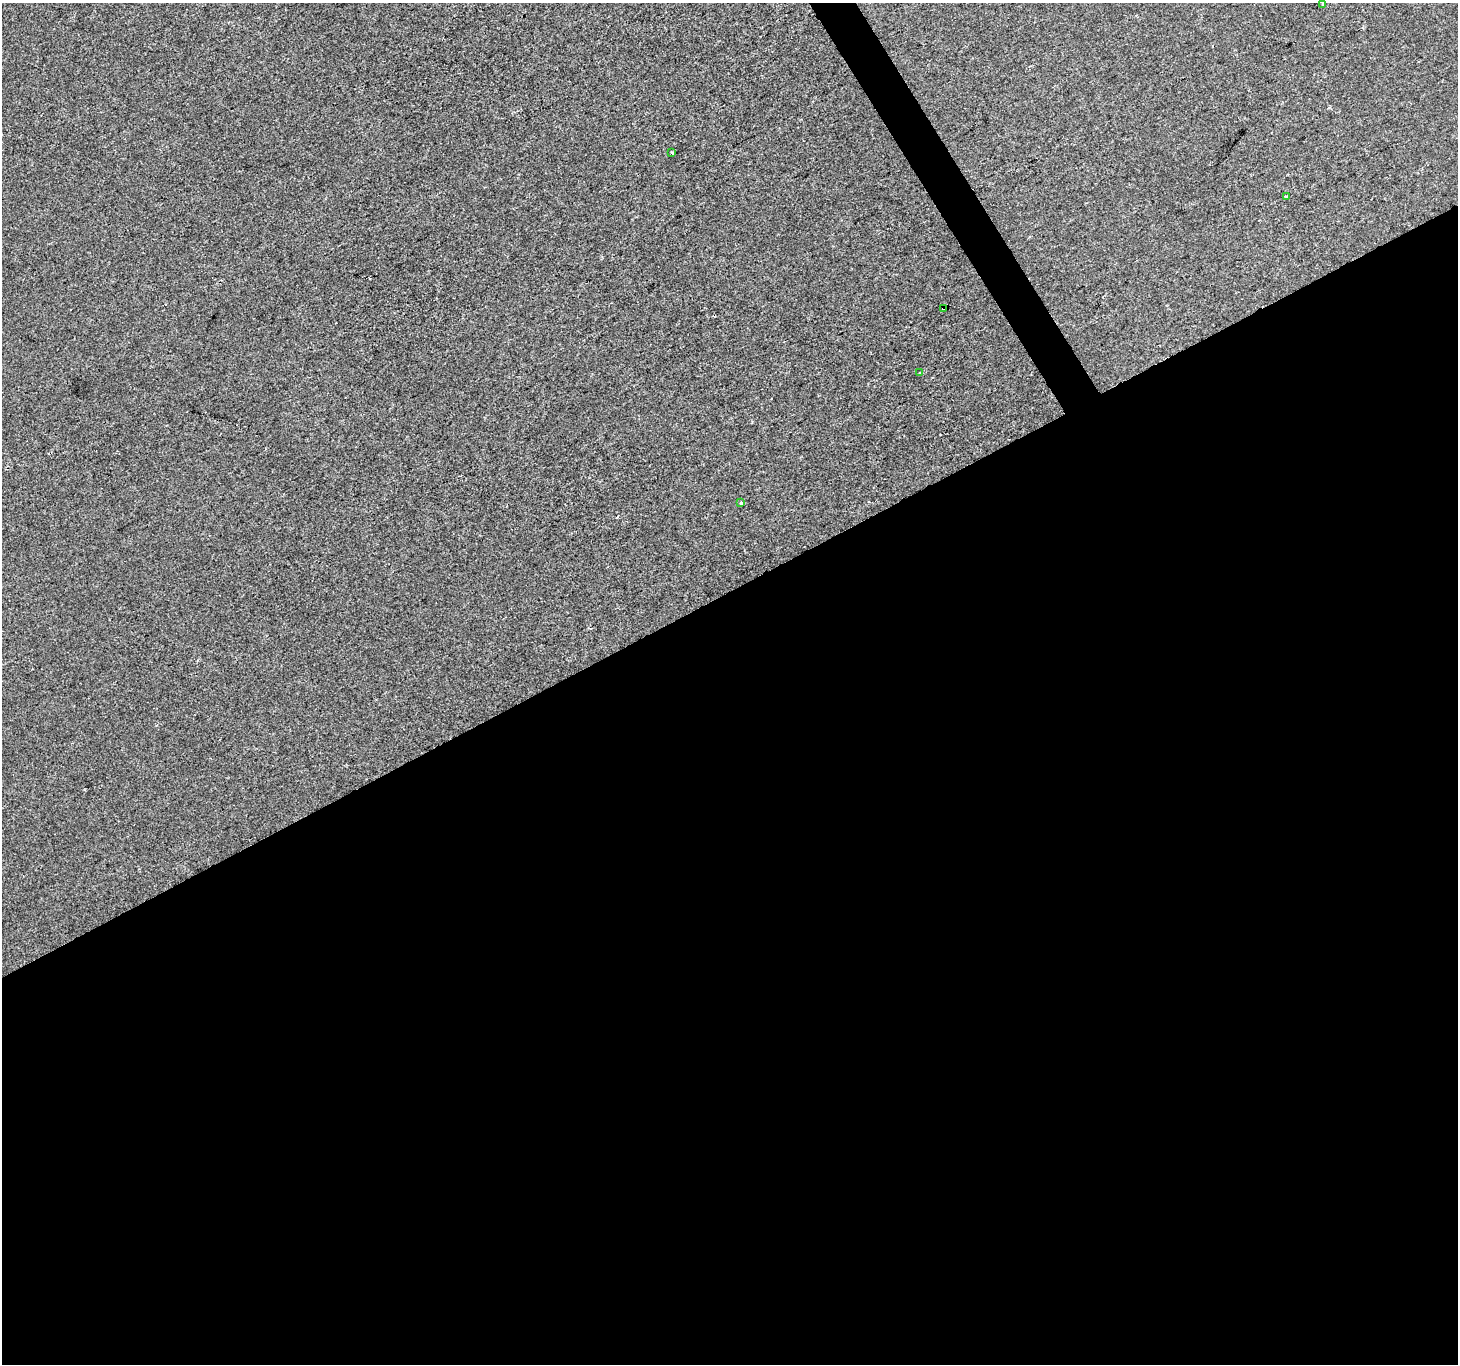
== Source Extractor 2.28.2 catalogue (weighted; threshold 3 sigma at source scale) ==
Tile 15 of 4 x 4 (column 3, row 4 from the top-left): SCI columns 2917-4372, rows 169-1530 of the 5829 x 5724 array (HDU 1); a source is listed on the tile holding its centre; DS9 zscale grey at full resolution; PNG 1460 x 1366 px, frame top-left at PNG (2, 3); each listed source drawn as its Kron ellipse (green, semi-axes under 4 px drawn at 4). Shown black and unused: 58% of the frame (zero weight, under 2 of 3 exposures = <1% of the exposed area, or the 3 px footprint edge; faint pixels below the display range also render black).
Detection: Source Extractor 2.28.2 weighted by HDU 2 'WHT'; one run over the whole footprint, this tile lists its part. Background -5.90e-04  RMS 0.0042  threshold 0.0187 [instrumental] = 3 sigma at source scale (4.5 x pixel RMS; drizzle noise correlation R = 1.50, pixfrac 1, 0.0396/0.0396 arcsec/px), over >= 5 px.
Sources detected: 7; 1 cosmic-ray / hot-pixel residue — neither listed nor drawn; the other 6 listed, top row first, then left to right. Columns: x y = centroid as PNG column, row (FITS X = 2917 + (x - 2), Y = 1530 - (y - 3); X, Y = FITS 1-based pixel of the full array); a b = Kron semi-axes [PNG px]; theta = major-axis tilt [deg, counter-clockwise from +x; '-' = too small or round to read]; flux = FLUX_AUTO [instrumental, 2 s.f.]
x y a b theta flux
1323 4 3 3 - 1.4
672 153 3 3 - 1
1286 197 4 3 - 0.76
944 308 4 3 - 31
920 372 4 3 - 0.81
741 503 3 3 - 0.8
Overlapping masked pixels (flux is a lower limit): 1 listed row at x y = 944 308
Isophote crosses this tile's border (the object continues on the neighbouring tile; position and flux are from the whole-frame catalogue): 1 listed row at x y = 1323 4